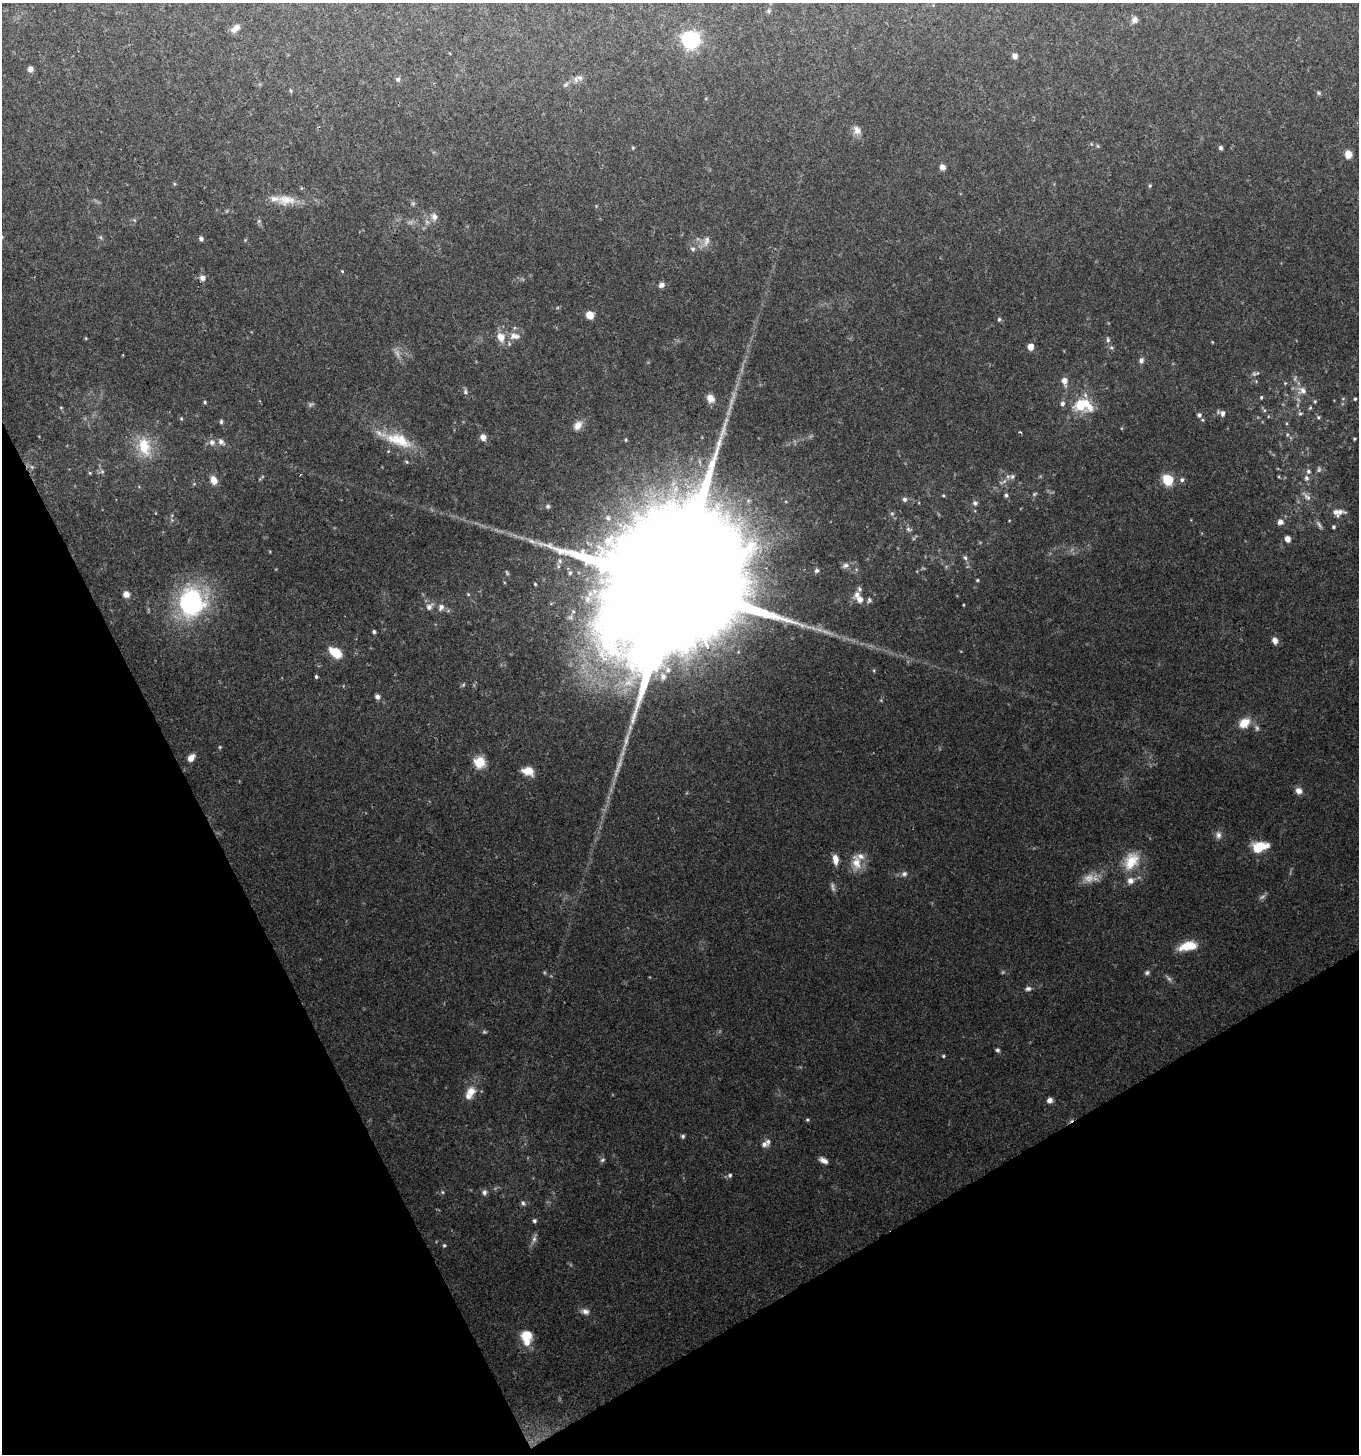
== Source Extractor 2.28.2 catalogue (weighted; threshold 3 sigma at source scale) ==
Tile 14 of 4 x 4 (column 2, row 4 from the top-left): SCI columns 1525-2881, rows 1-1452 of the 5702 x 5811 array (HDU 1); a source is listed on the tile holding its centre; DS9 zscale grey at full resolution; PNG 1361 x 1456 px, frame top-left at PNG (2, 3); no overlay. Shown black and unused: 25% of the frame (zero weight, under 2 of 3 exposures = <1% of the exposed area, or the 3 px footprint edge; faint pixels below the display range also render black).
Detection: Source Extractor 2.28.2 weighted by HDU 2 'WHT'; one run over the whole footprint, this tile lists its part. Background 0.068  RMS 0.0055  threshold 0.0245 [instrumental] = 3 sigma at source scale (4.5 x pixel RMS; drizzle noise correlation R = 1.50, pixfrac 1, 0.0396/0.0396 arcsec/px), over >= 5 px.
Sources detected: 183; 16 too faint to see at this stretch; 1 cosmic-ray / hot-pixel residue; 1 long thin detection or spike segment (spike, bleed or trail) — not listed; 15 inside a brighter listed object's ellipse — not listed separately; the other 150 listed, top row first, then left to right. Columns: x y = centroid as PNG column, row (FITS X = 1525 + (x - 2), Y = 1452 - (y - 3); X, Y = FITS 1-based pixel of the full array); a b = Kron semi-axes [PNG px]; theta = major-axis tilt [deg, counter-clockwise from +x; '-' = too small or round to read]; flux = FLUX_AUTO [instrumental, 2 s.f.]
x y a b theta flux
769 11 6 5 - 0.99
1134 20 9 7 58 2.4
235 28 12 7 45 3.4
691 40 7 7 - 190
450 54 2 2 - 0.55
1015 56 6 5 - 2.8
30 69 6 5 - 2.4
580 78 10 7 -4 2.4
398 79 6 6 - 1.3
566 85 8 6 38 1.3
291 91 5 5 - 0.86
1319 93 7 5 -33 0.94
857 130 12 9 -57 3.8
1098 146 5 5 - 0.68
633 148 5 4 - 0.6
1221 148 5 5 - 1.2
1348 154 7 6 - 6.1
942 167 7 7 - 2.4
1150 186 5 4 - 0.69
286 200 28 14 -1 11
596 206 4 4 - 0.48
434 217 11 10 - 3.9
259 221 6 5 - 1.1
100 237 6 5 - 0.91
201 239 5 4 - 1.7
245 240 5 4 - 0.59
706 241 17 8 69 4.1
693 249 7 5 -14 1.4
342 271 4 3 - 0.53
202 278 8 7 - 2.7
661 285 8 7 - 2.2
590 315 7 6 - 7.4
999 319 6 5 - 0.87
513 336 12 9 58 4.2
501 337 14 11 -61 6.9
86 338 4 3 - 0.52
1108 340 8 5 -81 1.3
1212 342 5 3 - 0.42
1030 347 5 5 - 6
1141 360 8 6 66 1.7
1254 374 7 6 - 1.4
1064 381 7 6 - 4
1285 383 4 4 - 0.52
465 391 8 6 -80 1.4
1302 391 12 10 -31 4.7
1261 397 4 3 - 0.69
710 398 10 8 -52 4.7
1355 399 4 3 - 0.67
1315 401 5 4 - 0.69
205 402 4 4 - 0.73
1062 404 7 6 - 1.7
1080 406 14 12 -86 15
61 408 4 4 - 0.59
1310 408 5 4 - 0.69
1223 413 8 6 -87 2.1
1300 414 6 4 0 0.89
1199 415 6 6 - 1.8
1318 417 6 5 - 0.82
181 418 5 4 - 0.7
221 422 6 4 89 0.96
578 425 13 9 48 4.6
1287 435 5 3 - 0.6
483 437 7 6 - 3.6
1354 439 4 3 - 0.62
398 440 42 16 -19 21
212 442 8 8 - 2.9
221 442 10 7 -46 2.6
144 447 28 17 -77 18
407 462 6 4 -36 0.78
32 467 6 5 - 1.2
1319 469 9 5 80 1.3
102 471 6 5 - 1.2
90 473 5 4 - 0.64
1012 476 8 7 - 1.9
1306 478 8 6 -87 1.9
214 480 11 8 -62 4.6
1168 480 6 6 - 37
1182 480 6 6 - 1.5
1034 494 7 4 36 0.93
943 495 4 4 - 0.61
1006 495 5 5 - 1.1
1307 496 17 6 -48 3.1
905 499 6 5 - 1.7
975 503 7 6 - 1.6
548 506 6 5 - 1.4
1340 512 17 8 0 3.8
608 518 7 6 - 1.4
1280 522 7 7 - 2.9
1319 525 14 5 -55 1.8
1334 527 5 5 - 0.93
909 529 10 5 -18 1.5
1288 539 6 5 - 3.6
532 541 15 5 -16 3.2
965 558 7 6 - 1.5
560 561 7 6 - 1.2
845 565 11 7 14 2.3
816 570 6 6 - 1.5
570 573 5 5 - 1
977 580 4 4 - 0.71
535 584 4 4 - 0.63
676 587 85 31 -64 65000
859 589 7 5 -73 1.4
126 594 7 7 - 3.3
468 594 6 4 -44 0.75
587 599 10 7 79 3.2
860 599 9 7 -29 4.5
869 600 8 5 80 1.2
191 602 33 30 69 78
429 607 10 7 43 3.3
441 607 10 7 61 2.8
374 632 4 4 - 1.1
1275 641 7 6 - 3.8
336 653 13 8 -34 13
316 677 5 4 - 0.85
663 677 8 7 - 2.6
463 685 8 4 54 0.89
377 697 7 6 - 1.9
1244 723 13 10 39 8.7
1257 728 9 6 -81 1.7
220 747 5 4 - 0.63
191 758 8 6 52 4.4
479 762 13 12 - 10
528 771 13 9 -15 7.7
1299 791 8 7 - 3.7
1218 835 11 8 -86 2.8
1258 847 13 9 23 16
835 859 13 7 -84 4.7
1131 861 27 18 56 16
856 862 24 12 -83 9.3
904 874 8 7 - 2.1
1188 946 21 9 12 12
1147 973 7 6 - 1.3
1028 989 9 6 11 1.8
997 1050 5 5 - 1.2
943 1056 4 4 - 0.67
471 1091 14 12 74 7.1
1050 1100 6 6 - 2.4
807 1120 5 4 - 0.78
683 1136 5 5 - 1.1
764 1144 8 7 - 2.2
602 1160 7 5 31 1.2
823 1160 10 5 -26 2.9
730 1175 6 5 - 1.2
442 1192 6 4 -89 0.79
484 1192 7 6 - 1.8
523 1203 8 6 -46 1.5
534 1221 5 5 - 1.2
444 1245 5 5 - 0.8
585 1311 11 8 -16 2.9
527 1334 15 10 -13 7.9